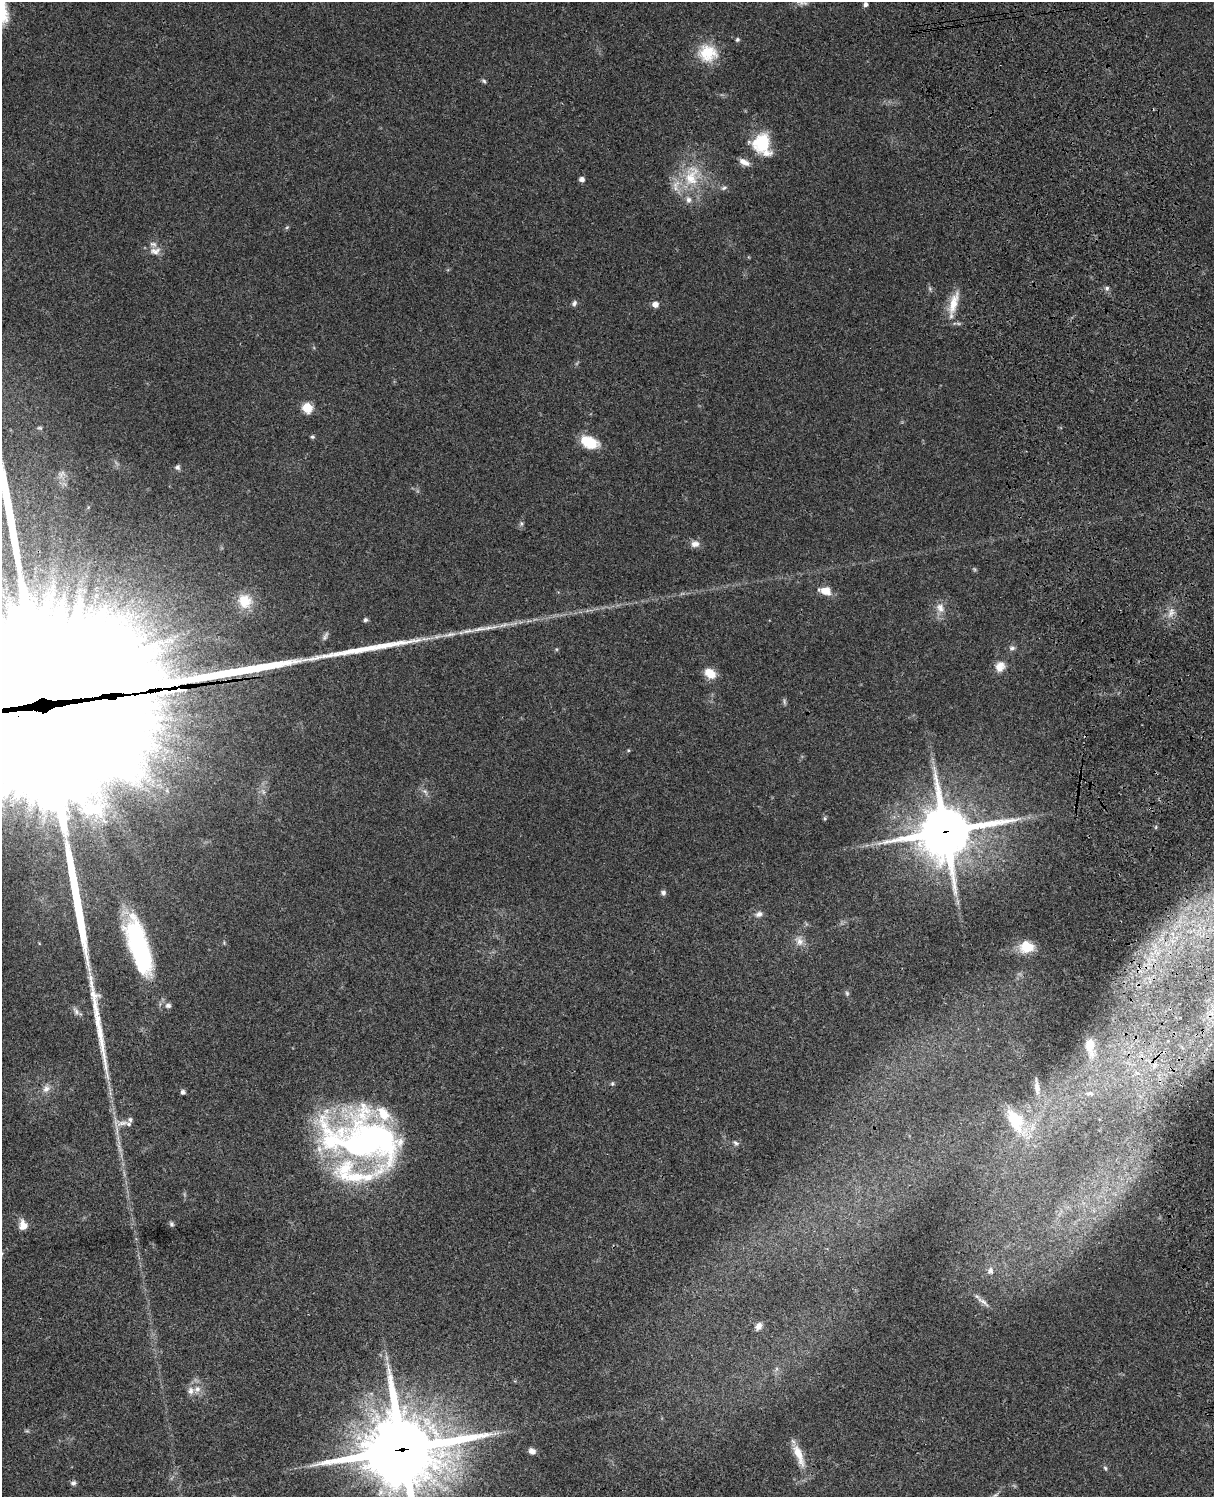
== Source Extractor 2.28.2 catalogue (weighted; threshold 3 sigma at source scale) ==
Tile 6 of 4 x 3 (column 2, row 2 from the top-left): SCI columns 1333-2544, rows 1773-3267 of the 5088 x 4927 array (HDU 1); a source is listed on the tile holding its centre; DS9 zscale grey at full resolution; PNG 1216 x 1499 px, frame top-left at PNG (2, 2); no overlay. Shown black and unused: <1% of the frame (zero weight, under 3 of 4 exposures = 6% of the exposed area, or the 3 px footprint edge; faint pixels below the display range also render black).
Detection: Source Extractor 2.28.2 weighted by HDU 2 'WHT'; one run over the whole footprint, this tile lists its part. Background 0.077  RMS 0.0059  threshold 0.0263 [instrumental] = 3 sigma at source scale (4.5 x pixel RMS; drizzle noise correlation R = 1.50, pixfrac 1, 0.05/0.05 arcsec/px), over >= 5 px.
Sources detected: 91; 4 too faint to see at this stretch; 2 inside a brighter object's white glare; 3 long thin detections or spike segments (spike, bleed or trail) — not listed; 11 inside a brighter listed object's ellipse — not listed separately; the other 71 listed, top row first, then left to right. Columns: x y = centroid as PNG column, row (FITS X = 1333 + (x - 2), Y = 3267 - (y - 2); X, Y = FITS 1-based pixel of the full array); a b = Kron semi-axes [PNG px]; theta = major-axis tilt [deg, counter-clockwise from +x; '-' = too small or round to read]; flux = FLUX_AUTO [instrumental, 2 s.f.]
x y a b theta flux
865 4 6 5 - 1.7
737 40 6 5 - 0.97
707 53 25 21 -14 19
484 81 6 5 - 1
762 143 22 21 - 25
744 162 14 7 -26 4.1
691 176 36 21 75 26
582 179 5 4 - 3
724 188 9 5 25 1.3
155 251 15 10 3 4.5
1107 288 6 6 - 1.4
930 289 6 4 -72 0.95
574 303 8 6 56 1.6
954 303 34 10 73 11
655 304 6 5 - 3.8
307 408 6 5 - 31
40 428 7 5 -17 0.94
312 437 4 4 - 1.1
589 442 18 10 -23 17
177 467 7 7 - 1.5
521 523 7 5 71 1.2
695 544 12 9 9 3.6
974 569 6 4 -45 0.81
825 591 14 9 -13 7
245 601 17 16 - 14
940 608 15 10 -60 5.2
1171 612 14 9 76 4.7
365 620 6 5 - 1.2
450 634 23 6 9 5.5
325 636 14 5 64 1.8
1012 648 9 6 7 1.6
556 649 5 3 - 0.62
1000 667 14 12 64 5.9
710 673 13 9 -36 9
35 699 179 23 9 54000
784 702 9 4 -89 1.1
628 750 4 4 - 0.59
825 818 6 5 - 0.88
1156 827 6 3 71 0.68
945 832 19 17 14 3000
663 893 6 6 - 1.7
958 902 7 5 -90 1.3
759 914 11 7 23 2.6
799 941 15 9 -58 4.4
139 946 60 18 -73 93
1027 947 16 13 -6 13
847 993 7 5 -69 1.1
168 1005 8 7 - 1.9
76 1011 12 7 -56 2.3
1090 1046 22 10 -84 8.4
612 1084 6 5 - 0.89
1037 1087 24 7 -83 4.3
46 1089 12 10 52 3.9
183 1092 6 6 - 1.3
1090 1093 11 6 -2 2
1015 1121 39 18 -59 28
122 1123 20 6 13 4
365 1139 80 49 -13 240
736 1143 9 5 -41 1.5
171 1224 7 6 - 1.2
23 1225 12 10 -86 5.8
990 1271 11 9 67 2.9
983 1302 23 6 -38 3.8
758 1326 10 7 55 3.1
197 1389 9 9 - 3.9
402 1449 28 25 5 5100
532 1451 8 6 -25 2.7
799 1455 33 10 -68 10
1105 1468 6 5 - 0.91
73 1483 7 6 - 1.7
994 1496 15 4 39 1.8
Overlapping masked pixels (flux is a lower limit): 3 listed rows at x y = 35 699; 945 832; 402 1449
Isophote crosses this tile's border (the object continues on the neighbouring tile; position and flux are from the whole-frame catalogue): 3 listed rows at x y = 35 699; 402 1449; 994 1496